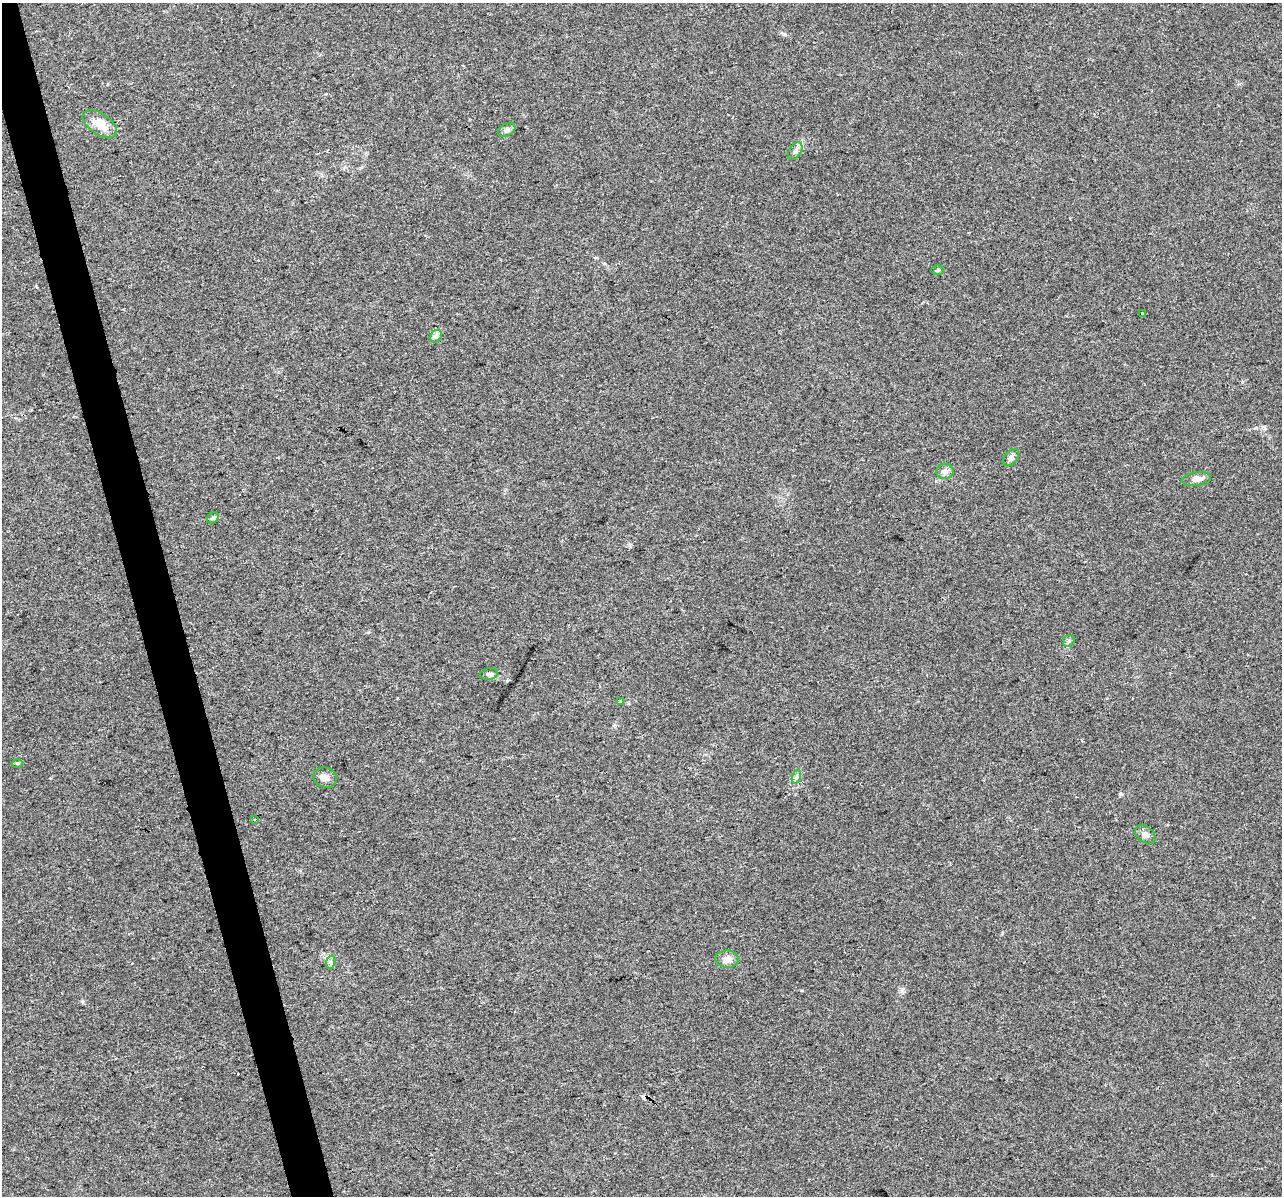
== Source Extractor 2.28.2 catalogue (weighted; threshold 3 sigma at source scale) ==
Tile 11 of 4 x 4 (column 3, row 3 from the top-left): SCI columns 2559-3838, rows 1286-2479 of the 5117 x 4912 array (HDU 1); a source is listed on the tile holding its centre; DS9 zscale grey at full resolution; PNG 1284 x 1198 px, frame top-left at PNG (2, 3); each listed source drawn as its Kron ellipse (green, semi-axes under 4 px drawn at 4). Shown black and unused: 3% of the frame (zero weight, under 2 of 3 exposures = <1% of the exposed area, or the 3 px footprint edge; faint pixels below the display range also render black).
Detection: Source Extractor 2.28.2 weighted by HDU 2 'WHT'; one run over the whole footprint, this tile lists its part. Background 0.0308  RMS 0.0062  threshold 0.028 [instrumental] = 3 sigma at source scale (4.5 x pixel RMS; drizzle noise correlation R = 1.50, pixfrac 1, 0.0396/0.0396 arcsec/px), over >= 5 px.
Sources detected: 21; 1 cosmic-ray / hot-pixel residue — neither listed nor drawn; the other 20 listed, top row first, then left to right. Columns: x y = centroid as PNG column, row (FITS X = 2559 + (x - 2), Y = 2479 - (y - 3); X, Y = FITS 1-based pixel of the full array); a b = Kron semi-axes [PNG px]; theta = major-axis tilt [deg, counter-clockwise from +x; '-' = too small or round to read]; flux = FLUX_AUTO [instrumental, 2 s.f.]
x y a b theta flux
100 124 19 10 -33 10
507 130 9 6 30 2.1
795 151 9 6 56 2
938 270 6 5 - 1
1142 314 3 3 - 9.2
436 336 7 5 47 1.7
1011 457 10 6 49 2.5
945 471 9 7 0 2.9
1196 479 15 7 7 4
213 518 6 5 - 1.2
1069 641 6 5 - 1.3
489 674 9 5 8 1.6
621 701 3 3 - 18
17 763 6 4 1 0.75
796 777 7 4 71 1.4
325 778 12 10 -15 3.8
255 819 3 2 - 0.49
1145 835 11 7 -36 3
727 959 11 8 -1 3.9
331 962 7 4 72 1.3
Unlisted compact peaks at least as high as the median listed source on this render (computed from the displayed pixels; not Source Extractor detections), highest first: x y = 784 34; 1121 794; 82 1001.